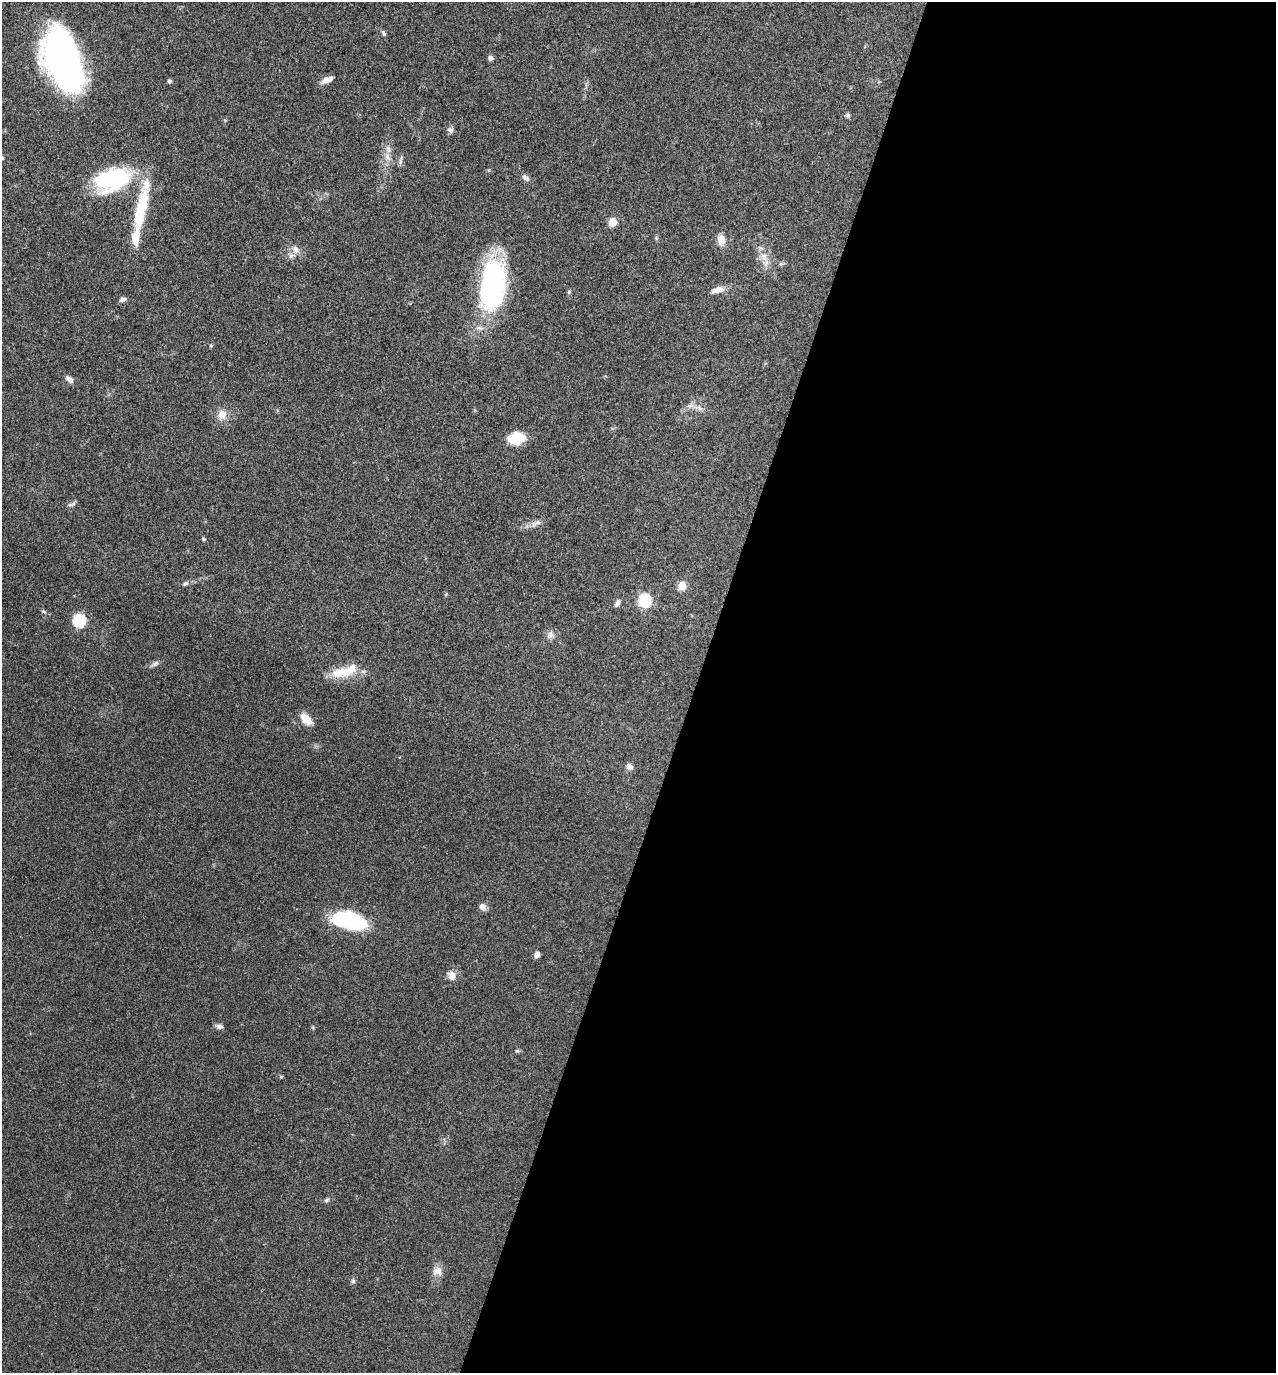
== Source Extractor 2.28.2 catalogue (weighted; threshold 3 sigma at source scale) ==
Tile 12 of 4 x 4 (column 4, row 3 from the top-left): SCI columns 3961-5234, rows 1378-2748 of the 5504 x 5492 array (HDU 1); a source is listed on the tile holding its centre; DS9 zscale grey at full resolution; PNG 1278 x 1375 px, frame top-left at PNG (2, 2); no overlay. Shown black and unused: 46% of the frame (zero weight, under 3 of 4 exposures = <1% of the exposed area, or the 3 px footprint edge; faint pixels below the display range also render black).
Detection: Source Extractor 2.28.2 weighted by HDU 2 'WHT'; one run over the whole footprint, this tile lists its part. Background 0.0934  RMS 0.006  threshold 0.0269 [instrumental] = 3 sigma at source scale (4.5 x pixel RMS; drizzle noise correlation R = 1.50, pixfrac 1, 0.05/0.05 arcsec/px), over >= 5 px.
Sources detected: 55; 1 inside a brighter object's white glare — not listed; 4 inside a brighter listed object's ellipse — not listed separately; the other 50 listed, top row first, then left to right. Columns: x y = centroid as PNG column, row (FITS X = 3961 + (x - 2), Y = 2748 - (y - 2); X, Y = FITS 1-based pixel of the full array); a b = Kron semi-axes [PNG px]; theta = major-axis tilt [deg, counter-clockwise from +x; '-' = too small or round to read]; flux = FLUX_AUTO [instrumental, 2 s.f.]
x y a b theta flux
384 33 9 5 -59 1.3
490 58 6 6 - 1.6
63 61 57 30 -70 240
327 80 14 6 23 4.2
169 81 5 5 - 1.2
847 115 6 6 - 1.3
450 130 8 7 - 2
387 157 12 6 -57 3.2
2 158 5 4 - 0.78
400 162 11 5 82 1.6
526 178 11 6 -47 2.3
113 179 41 23 19 64
140 212 60 13 78 31
613 222 6 5 - 11
656 238 5 5 - 0.75
721 240 9 7 -86 7.7
296 250 12 9 -61 3.6
764 256 13 9 -61 5.4
781 264 6 5 - 1
493 285 55 26 82 100
717 290 19 8 13 4.7
569 292 6 4 -74 0.79
123 299 9 5 15 1.9
211 346 5 4 - 0.74
70 380 11 6 -48 2.6
690 406 11 7 12 3.1
222 415 14 12 -88 5.8
516 438 18 12 5 15
70 505 9 4 1 1.4
536 523 19 6 23 3.6
203 539 5 4 - 0.78
185 584 7 6 - 1.4
682 586 5 5 - 18
645 600 6 6 - 71
617 603 9 5 60 2
43 611 7 4 -19 0.95
79 620 6 6 - 76
550 635 10 8 0 2.8
155 664 11 5 33 1.9
344 671 38 13 16 16
306 719 15 8 -44 7.7
629 767 9 8 - 2.5
483 907 8 7 - 3.1
349 921 35 16 -12 52
537 954 6 5 - 2.6
452 976 10 9 - 4.7
219 1026 9 6 -10 2.2
327 1200 7 5 41 1.2
437 1271 13 11 35 4.9
353 1281 6 6 - 1.1
Isophote crosses this tile's border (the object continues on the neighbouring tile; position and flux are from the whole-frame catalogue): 1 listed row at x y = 2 158